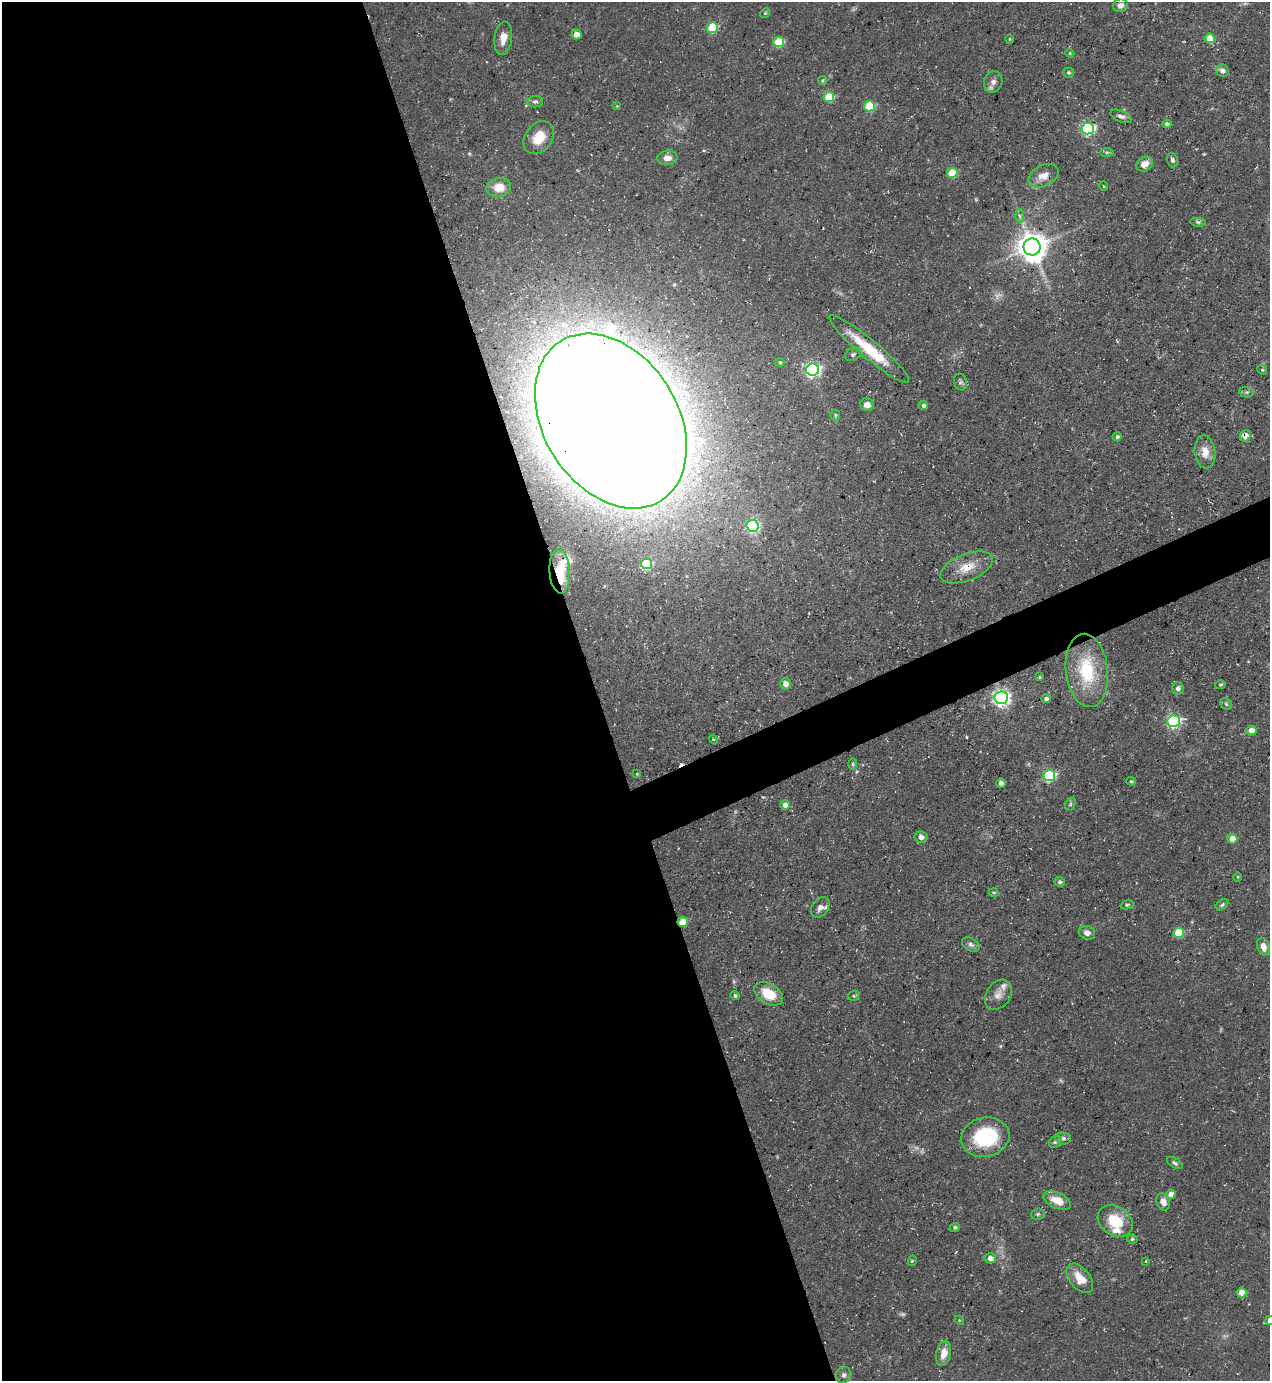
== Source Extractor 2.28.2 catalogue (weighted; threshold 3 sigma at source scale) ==
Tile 9 of 4 x 4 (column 1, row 3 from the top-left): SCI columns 279-1546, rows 1380-2758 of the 5499 x 5515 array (HDU 1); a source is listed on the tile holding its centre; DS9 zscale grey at full resolution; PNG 1272 x 1383 px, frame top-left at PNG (2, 2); each listed source drawn as its Kron ellipse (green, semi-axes under 4 px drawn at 4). Shown black and unused: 49% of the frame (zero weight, under 3 of 5 exposures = <1% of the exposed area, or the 3 px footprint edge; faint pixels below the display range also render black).
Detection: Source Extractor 2.28.2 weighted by HDU 2 'WHT'; one run over the whole footprint, this tile lists its part. Background 0.0593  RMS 0.004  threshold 0.0181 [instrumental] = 3 sigma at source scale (4.5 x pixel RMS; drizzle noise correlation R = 1.50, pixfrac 1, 0.05/0.05 arcsec/px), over >= 5 px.
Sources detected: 117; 6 too faint to see at this stretch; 2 cosmic-ray / hot-pixel residue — neither listed nor drawn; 4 inside a brighter listed object's ellipse — not listed separately; the other 105 listed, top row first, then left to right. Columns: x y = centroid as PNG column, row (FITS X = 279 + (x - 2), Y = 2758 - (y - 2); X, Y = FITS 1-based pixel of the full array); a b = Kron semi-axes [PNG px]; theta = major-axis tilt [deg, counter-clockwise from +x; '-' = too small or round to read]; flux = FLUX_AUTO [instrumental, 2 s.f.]
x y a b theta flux
1120 5 7 6 - 1.9
765 13 5 4 - 0.53
712 27 5 5 - 25
577 34 5 5 - 3.9
503 38 17 8 83 4
1210 38 5 5 - 10
1009 39 5 3 - 0.39
779 42 5 5 - 23
1070 53 5 4 - 0.51
1222 71 6 6 - 1.9
1069 73 5 5 - 0.73
822 81 5 4 - 0.55
993 82 11 9 69 2.3
829 97 5 5 - 18
535 102 7 5 7 1.1
617 106 4 4 - 0.37
869 106 5 5 - 25
1121 116 11 5 -22 1.5
1167 124 5 4 - 0.92
1088 129 6 6 - 81
539 138 18 13 53 8
1107 152 7 4 -1 0.71
667 158 10 7 3 3
1172 160 7 5 -71 0.99
1144 164 9 7 30 3.9
952 173 5 5 - 15
1043 176 16 10 26 4.4
1103 186 5 3 - 0.36
499 187 12 9 8 6.4
1019 216 7 4 -87 0.85
1198 222 8 4 -8 0.75
1032 247 8 8 - 640
869 349 51 9 -40 18
853 354 8 6 28 1
780 362 5 4 - 0.61
812 370 6 6 - 110
1262 370 5 4 - 0.48
961 382 8 6 -71 0.99
1246 392 7 5 -10 0.87
867 405 7 6 - 2.6
923 405 5 4 - 0.87
835 415 5 5 - 0.57
611 421 94 67 -57 3900
1245 436 6 5 - 3.7
1117 437 4 4 - 0.92
1205 452 17 10 -82 5.1
752 526 6 6 - 59
646 564 5 5 - 24
967 567 28 13 22 7.7
560 571 22 10 -86 7.8
1087 670 37 21 -83 25
1039 677 3 3 - 0.45
785 684 5 5 - 3.6
1221 685 5 4 - 0.55
1178 688 6 6 - 1.2
1001 698 7 6 - 160
1046 699 5 4 - 1.2
1226 704 6 5 - 0.7
1174 721 6 5 - 75
1251 730 5 5 - 5.1
713 739 4 3 - 0.35
853 764 6 4 -89 0.55
637 774 4 3 - 0.29
1049 775 6 5 - 55
1131 781 5 4 - 0.6
1001 783 5 4 - 1.6
1070 804 7 5 61 0.69
785 805 5 4 - 2.7
921 837 6 6 - 2.2
1232 839 5 5 - 5.3
1237 877 5 3 - 0.36
1060 882 5 4 - 0.86
994 892 5 3 - 0.51
1127 905 6 4 20 0.52
1222 905 7 4 38 0.67
820 907 11 8 55 2.3
683 922 5 5 - 9.2
1087 933 8 7 - 2.1
1179 933 5 5 - 20
971 945 9 6 -32 1.4
1263 947 9 6 -74 3.1
768 994 16 10 -33 9.7
735 995 5 4 - 0.75
998 995 16 12 57 3.5
854 996 6 5 - 0.6
985 1137 24 19 13 27
1063 1138 7 6 - 1.2
1055 1142 7 5 44 0.81
1175 1163 8 4 -31 0.89
1171 1194 5 4 - 4.6
1057 1200 15 7 -24 5.7
1163 1202 9 6 -69 2.9
1038 1214 6 5 - 0.78
1115 1221 19 14 -33 13
955 1227 5 4 - 0.74
1132 1239 5 4 - 0.7
990 1258 5 5 - 2.8
912 1261 5 3 - 0.39
1146 1261 4 2 - 0.32
1080 1278 17 10 -52 6.3
1241 1293 5 5 - 7.8
959 1320 5 4 - 0.38
1269 1320 5 4 - 2.6
944 1353 12 7 76 4.5
844 1375 8 7 - 1.3
Overlapping masked pixels (flux is a lower limit): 4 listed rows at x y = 611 421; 1245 436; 560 571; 683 922
Isophote crosses this tile's border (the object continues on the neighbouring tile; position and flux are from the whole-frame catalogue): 1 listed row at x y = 1269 1320